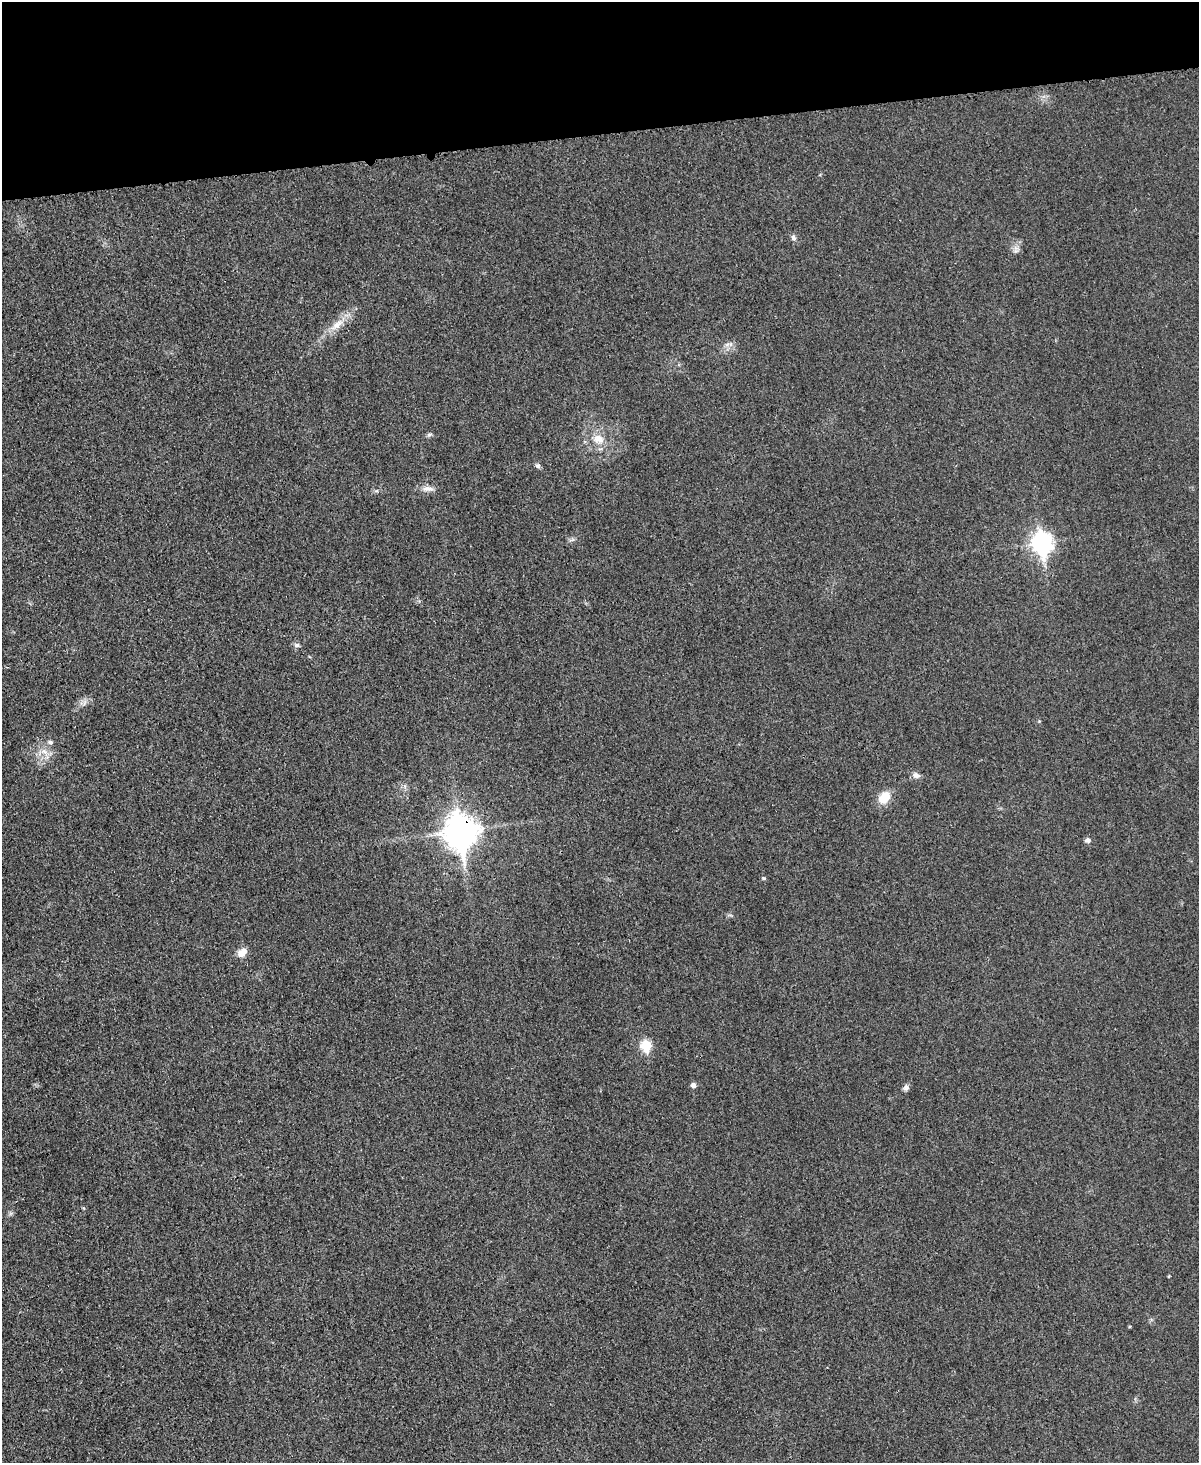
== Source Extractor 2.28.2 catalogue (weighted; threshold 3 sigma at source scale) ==
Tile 3 of 4 x 3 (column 3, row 1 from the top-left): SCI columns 2409-3605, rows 3177-4637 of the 4803 x 4779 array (HDU 1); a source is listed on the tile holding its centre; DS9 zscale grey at full resolution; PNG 1201 x 1465 px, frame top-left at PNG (2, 2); no overlay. Shown black and unused: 9% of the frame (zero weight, under 3 of 4 exposures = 1% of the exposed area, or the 3 px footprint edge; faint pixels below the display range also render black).
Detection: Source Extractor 2.28.2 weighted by HDU 2 'WHT'; one run over the whole footprint, this tile lists its part. Background 0.0344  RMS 0.0066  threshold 0.0296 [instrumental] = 3 sigma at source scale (4.5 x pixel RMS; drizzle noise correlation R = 1.50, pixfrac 1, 0.05/0.05 arcsec/px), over >= 5 px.
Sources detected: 26; all 26 listed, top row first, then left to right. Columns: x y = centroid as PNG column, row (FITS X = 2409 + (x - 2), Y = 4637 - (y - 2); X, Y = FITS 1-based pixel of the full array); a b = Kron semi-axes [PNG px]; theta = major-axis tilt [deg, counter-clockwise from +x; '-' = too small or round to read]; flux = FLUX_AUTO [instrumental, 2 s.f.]
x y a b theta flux
793 238 9 6 -68 2.1
1016 249 11 6 86 3
337 325 23 10 41 10
727 345 9 5 24 2.6
429 434 8 5 45 1.4
599 439 16 12 -20 9.5
538 466 7 6 - 1.6
428 489 19 7 -2 4.5
376 491 6 4 18 1.1
572 540 9 4 13 1.4
1042 543 10 8 -82 340
297 645 8 6 -13 1.8
84 703 9 4 71 1.9
1039 721 4 4 - 0.65
50 742 6 5 - 1.9
44 751 9 7 -2 4.2
916 775 10 7 -20 3.1
884 797 12 9 49 14
461 831 13 10 -83 1200
1088 840 6 5 - 2.5
764 878 5 5 - 1.1
242 952 13 8 38 6.5
646 1046 6 6 - 39
694 1085 5 5 - 3.2
906 1087 8 7 - 2.3
1169 1276 4 3 - 0.54
Overlapping masked pixels (flux is a lower limit): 1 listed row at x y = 461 831